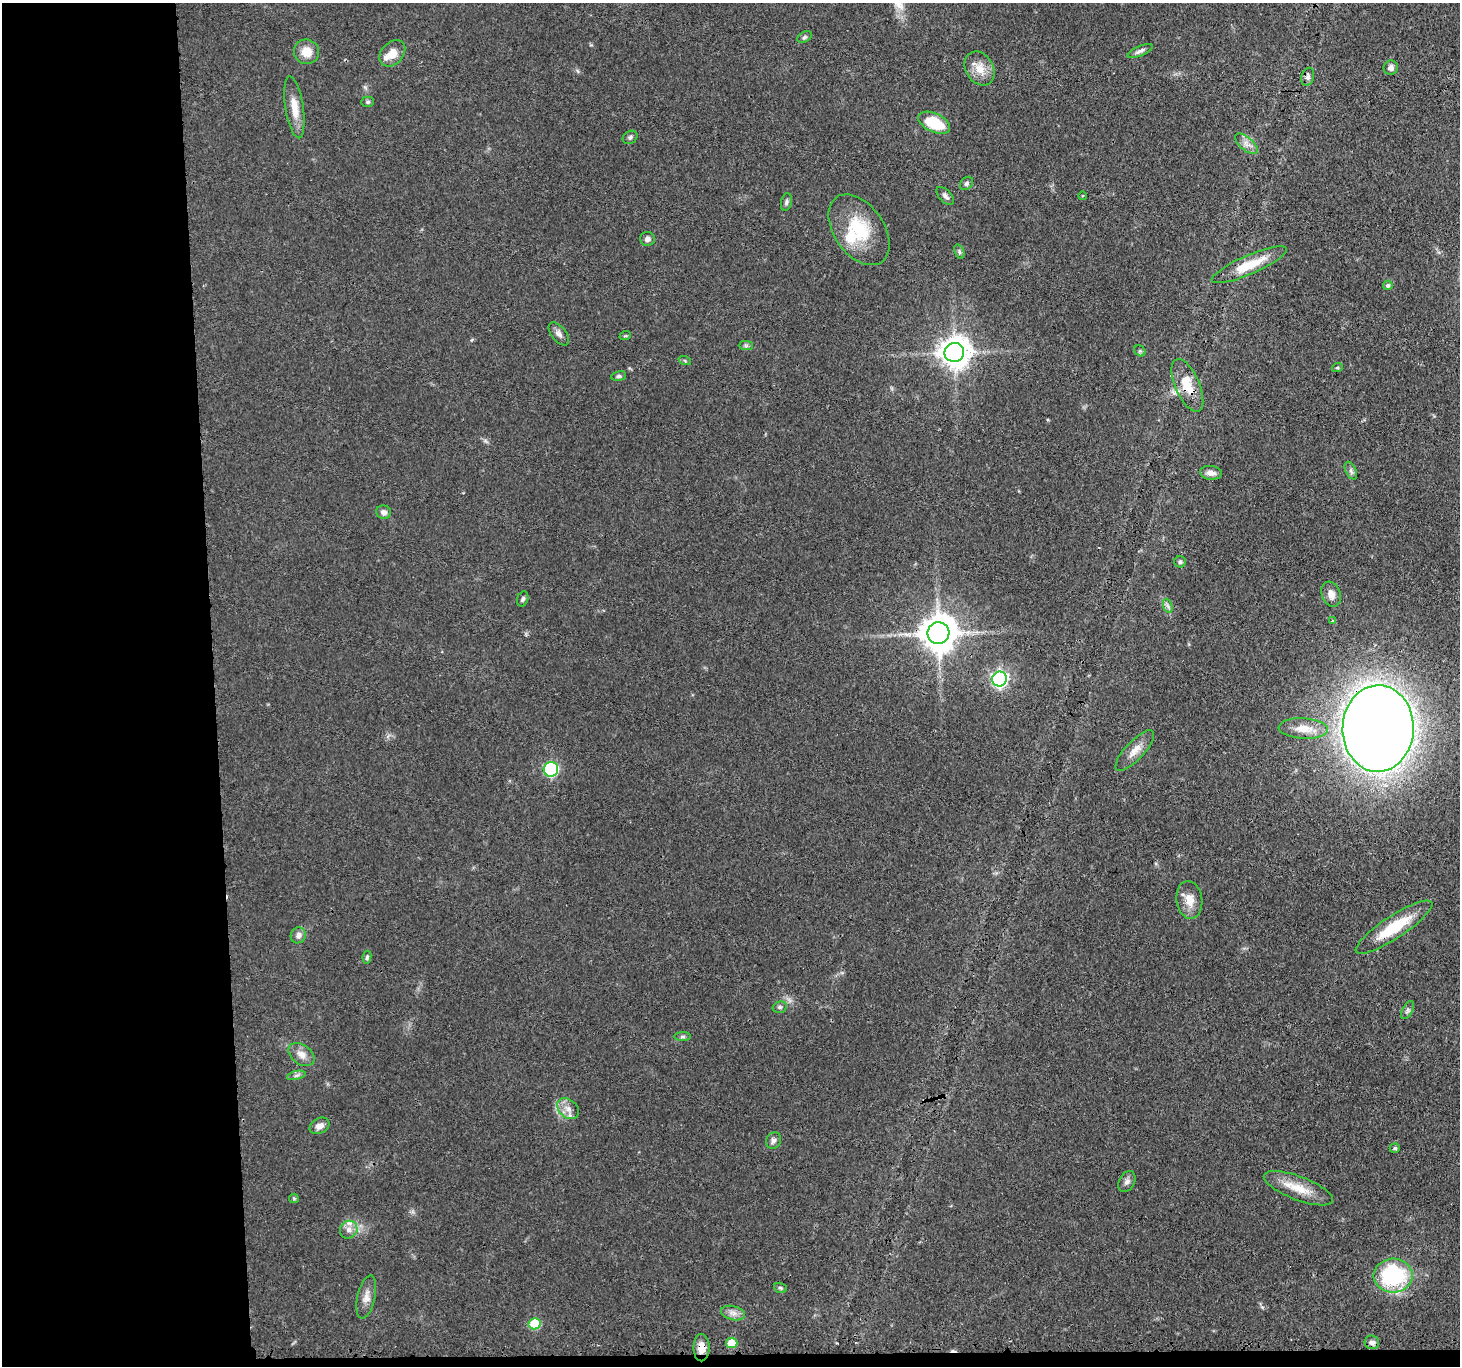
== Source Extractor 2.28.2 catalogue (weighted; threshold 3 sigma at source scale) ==
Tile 7 of 3 x 3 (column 1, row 3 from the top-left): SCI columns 23-1480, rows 137-1500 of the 4416 x 4389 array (HDU 1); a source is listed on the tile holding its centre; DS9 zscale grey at full resolution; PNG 1462 x 1368 px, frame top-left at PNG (2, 3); each listed source drawn as its Kron ellipse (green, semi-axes under 4 px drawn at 4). Shown black and unused: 15% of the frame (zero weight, under 3 of 4 exposures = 3% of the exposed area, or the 3 px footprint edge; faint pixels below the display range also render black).
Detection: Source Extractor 2.28.2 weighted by HDU 2 'WHT'; one run over the whole footprint, this tile lists its part. Background 0.112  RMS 0.0053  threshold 0.0237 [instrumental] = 3 sigma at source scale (4.5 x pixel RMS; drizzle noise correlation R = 1.50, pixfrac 1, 0.05/0.05 arcsec/px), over >= 5 px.
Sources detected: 72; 1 cosmic-ray / hot-pixel residue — neither listed nor drawn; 2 inside a brighter listed object's ellipse — not listed separately; the other 69 listed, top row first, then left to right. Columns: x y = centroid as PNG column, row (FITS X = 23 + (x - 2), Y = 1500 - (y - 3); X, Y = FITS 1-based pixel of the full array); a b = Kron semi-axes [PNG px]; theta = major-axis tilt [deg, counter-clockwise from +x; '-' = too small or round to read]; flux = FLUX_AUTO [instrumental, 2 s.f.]
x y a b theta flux
804 37 8 5 27 1.1
1140 51 13 5 23 1.9
306 52 12 12 - 7.5
392 53 15 11 47 5.9
980 68 18 13 -58 7.7
1391 68 7 7 - 2
1308 77 9 6 73 1.9
368 102 6 5 - 0.96
294 107 31 9 -81 8.8
934 123 17 9 -25 20
630 137 8 6 33 1.2
1246 144 14 6 -41 3.5
967 183 7 5 46 1.2
945 196 11 6 -47 1.9
1082 196 4 3 - 0.48
786 202 9 5 78 1.2
859 230 39 25 -55 27
647 239 7 7 - 1.8
959 252 8 4 -72 1.1
1249 265 40 9 23 15
1388 285 5 4 - 1.3
559 334 13 7 -51 2.5
625 336 6 3 18 0.56
746 346 7 4 0 1.1
1140 351 6 5 - 0.84
954 352 9 9 - 770
685 361 6 4 -20 0.73
1337 368 5 3 - 0.64
619 376 7 5 10 1.1
1187 385 28 12 -66 14
1351 471 9 5 -64 1.4
1211 473 11 7 -5 3.3
384 512 7 7 - 2.2
1180 562 6 5 - 1.1
1331 594 13 9 -70 4.2
523 599 8 5 70 1.2
1168 606 7 4 -71 1.3
1332 620 3 2 - 0.42
938 633 11 11 - 1200
999 679 7 7 - 150
1303 728 25 10 -3 8.4
1378 728 43 35 89 1200
1135 751 26 9 47 5.9
551 769 7 7 - 72
1189 900 19 13 -82 7.1
1394 927 45 11 33 23
298 935 8 7 - 3
367 957 6 4 81 1
780 1007 7 5 15 1.1
1408 1010 10 5 62 1.3
683 1037 8 4 1 1.1
301 1054 14 9 -36 4.3
296 1075 9 4 13 1.2
568 1109 12 9 -43 4.2
320 1126 10 7 27 3.3
774 1141 8 7 - 1.9
1395 1148 5 4 - 0.99
1127 1182 11 7 62 2.3
1298 1188 37 12 -21 12
294 1198 5 4 - 0.66
349 1230 9 8 - 3.3
1393 1276 19 17 4 53
780 1288 6 5 - 0.82
366 1297 22 9 77 4.5
733 1313 12 7 -15 3
534 1324 6 5 - 21
1372 1342 7 6 - 2.3
732 1343 5 5 - 16
701 1348 14 8 -90 5.5
Overlapping masked pixels (flux is a lower limit): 4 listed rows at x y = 1187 385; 938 633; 1378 728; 701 1348